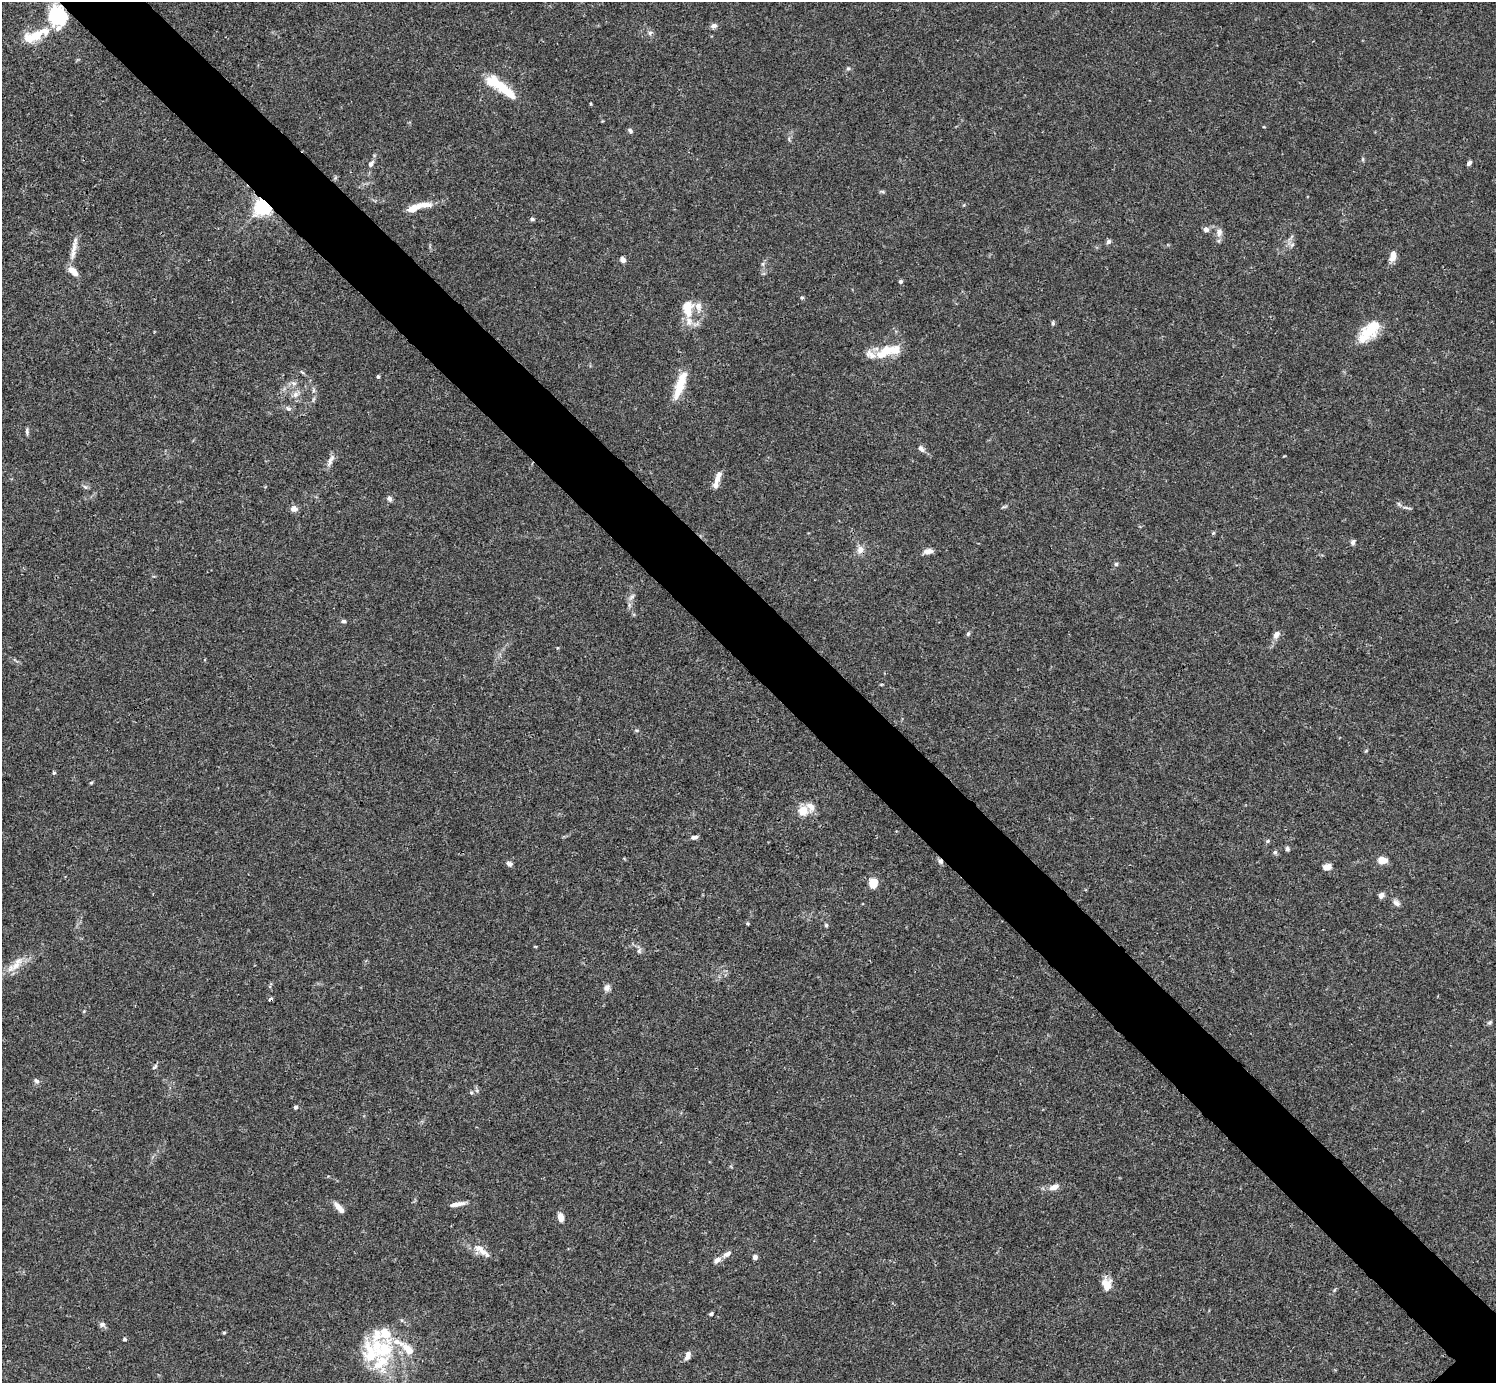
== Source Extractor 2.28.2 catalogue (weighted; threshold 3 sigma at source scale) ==
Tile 11 of 4 x 4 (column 3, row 3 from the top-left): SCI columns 2991-4484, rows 1539-2919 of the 5982 x 5981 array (HDU 1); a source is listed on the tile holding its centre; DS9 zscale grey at full resolution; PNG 1498 x 1385 px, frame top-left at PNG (2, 2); no overlay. Shown black and unused: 6% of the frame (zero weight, under 3 of 4 exposures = <1% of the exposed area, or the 3 px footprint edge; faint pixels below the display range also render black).
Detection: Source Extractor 2.28.2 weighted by HDU 2 'WHT'; one run over the whole footprint, this tile lists its part. Background 0.0165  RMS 0.0022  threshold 0.00978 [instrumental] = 3 sigma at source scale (4.5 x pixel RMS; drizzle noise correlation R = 1.50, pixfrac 1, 0.05/0.05 arcsec/px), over >= 5 px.
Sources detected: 111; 1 inside a brighter object's white glare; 2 cosmic-ray / hot-pixel residue — not listed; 20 inside a brighter listed object's ellipse — not listed separately; the other 88 listed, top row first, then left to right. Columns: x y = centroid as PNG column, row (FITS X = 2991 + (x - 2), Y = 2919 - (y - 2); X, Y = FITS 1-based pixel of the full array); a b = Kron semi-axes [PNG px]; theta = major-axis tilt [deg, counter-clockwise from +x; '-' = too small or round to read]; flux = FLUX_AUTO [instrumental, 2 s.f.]
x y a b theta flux
57 16 12 10 -68 28
714 26 6 5 - 0.91
650 33 7 5 23 0.5
36 36 17 13 33 3.8
848 68 5 5 - 0.33
497 83 29 12 -28 6
630 131 7 5 -47 0.48
1363 159 6 4 90 0.28
1469 163 6 4 52 0.6
371 164 8 6 59 0.68
882 191 7 3 -19 0.31
262 207 6 6 - 83
414 208 20 8 26 2.5
532 219 6 5 - 0.36
1206 229 6 6 - 1
1219 232 11 8 85 1.2
1108 241 6 5 - 0.64
1292 245 7 4 20 0.39
74 248 35 6 79 2.1
1393 256 13 7 79 1.8
623 260 6 5 - 0.91
73 271 12 6 -43 2.2
901 281 5 5 - 0.42
802 297 5 4 - 0.32
688 308 22 14 87 4.4
1053 323 6 4 -70 0.35
1368 332 22 19 28 5
884 352 26 13 39 4.9
302 372 8 3 -32 0.3
378 376 5 4 - 0.31
680 385 35 9 71 5.5
295 394 9 7 44 1
288 409 7 6 - 0.58
27 432 9 4 -80 0.44
921 449 11 7 -46 0.78
330 460 19 6 65 1.2
718 477 18 7 68 1.5
85 487 7 5 -43 0.44
389 499 8 6 -59 0.64
1399 504 7 4 -54 0.41
294 509 9 7 1 1
1213 533 5 4 - 0.25
1353 542 7 6 - 0.54
860 550 10 9 - 1.3
928 551 11 6 9 1.2
1116 564 5 5 - 0.36
631 597 9 4 42 0.55
343 621 6 5 - 0.49
968 634 5 5 - 0.36
1276 634 11 7 48 1
54 773 5 4 - 0.32
91 783 4 4 - 0.23
803 811 9 9 - 3
695 837 8 5 2 0.67
1267 841 5 5 - 0.31
1287 849 6 6 - 0.42
1275 852 6 6 - 0.39
1382 860 9 6 -1 2.4
510 864 7 6 - 0.64
1327 867 8 6 11 1.7
873 883 10 9 - 2.9
1381 895 6 5 - 0.99
1396 903 10 6 -33 0.84
747 924 5 3 - 0.24
826 925 5 5 - 0.3
639 950 8 5 57 0.47
17 964 25 9 55 2.6
607 988 10 7 58 0.81
84 1011 5 3 - 0.18
1490 1022 7 4 31 0.34
155 1067 8 5 52 0.42
36 1081 7 6 - 0.66
471 1093 5 5 - 0.31
295 1107 5 5 - 0.36
1054 1187 13 7 20 1.5
457 1204 19 5 11 1.4
339 1208 13 5 -48 1.9
560 1217 9 6 -76 1.6
481 1250 24 8 -39 2.3
727 1254 13 6 31 1.1
755 1257 5 4 - 0.87
1106 1284 14 10 -79 2.6
711 1314 5 4 - 0.44
102 1324 8 7 - 0.62
224 1333 4 4 - 0.25
125 1339 5 4 - 0.33
381 1348 55 26 -6 15
687 1356 11 6 69 1.1
Overlapping masked pixels (flux is a lower limit): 2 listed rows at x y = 57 16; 262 207